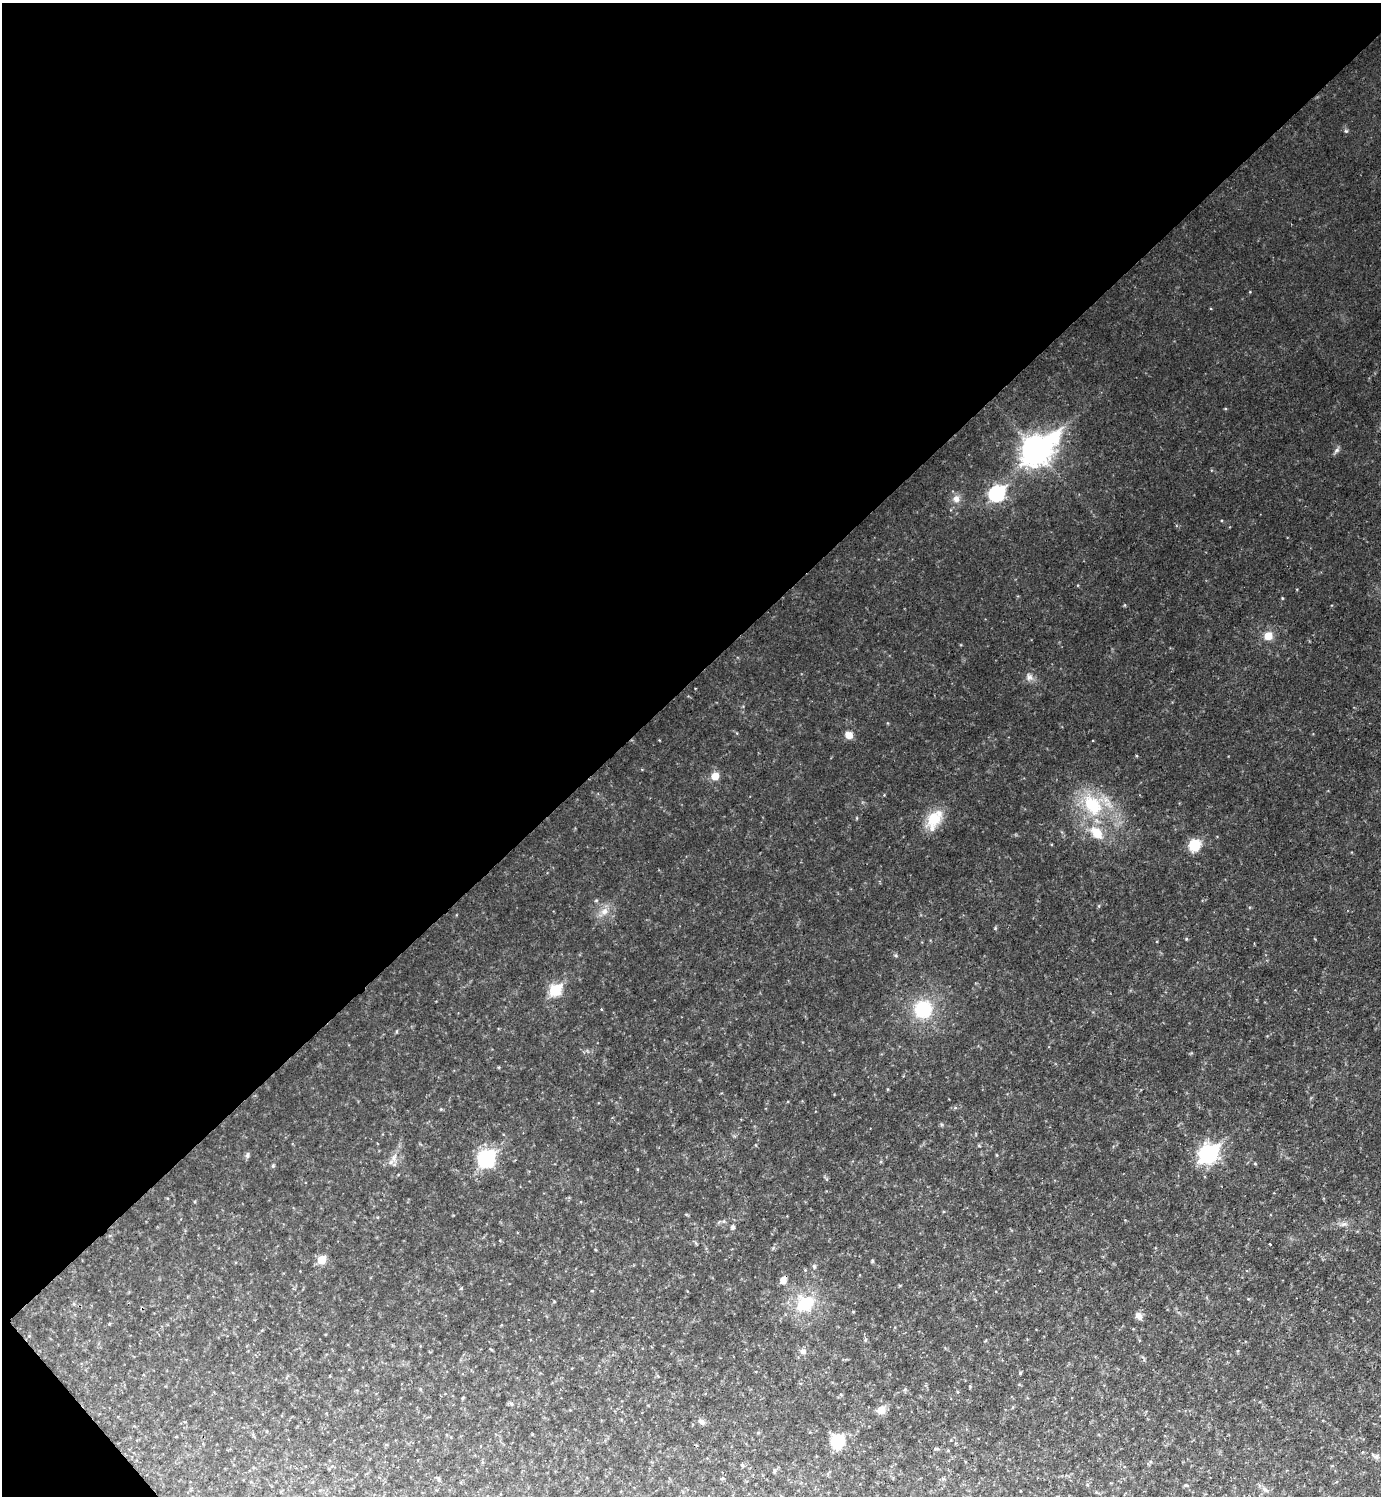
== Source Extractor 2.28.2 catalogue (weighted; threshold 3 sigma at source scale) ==
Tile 5 of 4 x 4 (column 1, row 2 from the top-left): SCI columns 158-1536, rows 2989-4482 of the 5973 x 5975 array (HDU 1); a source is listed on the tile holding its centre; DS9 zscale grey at full resolution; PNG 1383 x 1498 px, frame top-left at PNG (2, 3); no overlay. Shown black and unused: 46% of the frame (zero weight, under 2 of 3 exposures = <1% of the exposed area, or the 3 px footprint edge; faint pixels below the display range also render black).
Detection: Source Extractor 2.28.2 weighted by HDU 2 'WHT'; one run over the whole footprint, this tile lists its part. Background 0.0319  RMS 0.0075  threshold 0.0335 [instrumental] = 3 sigma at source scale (4.5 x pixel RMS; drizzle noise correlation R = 1.50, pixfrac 1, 0.05/0.05 arcsec/px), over >= 5 px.
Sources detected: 42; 1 inside a brighter object's white glare — not listed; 1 inside a brighter listed object's ellipse — not listed separately; the other 40 listed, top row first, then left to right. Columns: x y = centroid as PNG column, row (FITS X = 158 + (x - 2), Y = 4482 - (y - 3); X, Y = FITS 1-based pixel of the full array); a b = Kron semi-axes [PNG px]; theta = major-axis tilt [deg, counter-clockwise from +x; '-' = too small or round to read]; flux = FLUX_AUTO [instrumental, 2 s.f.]
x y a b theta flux
1346 131 6 4 -18 1
1036 450 11 9 44 820
1337 450 6 5 - 1.6
997 493 8 7 - 110
956 499 9 9 - 4.2
1282 598 5 3 - 0.58
1268 636 7 6 - 12
1029 677 10 7 -33 3
849 735 8 7 - 5.8
715 776 6 6 - 10
1092 805 27 19 -50 36
934 818 22 14 52 20
1097 833 17 11 -46 13
1194 845 9 8 - 22
604 911 10 8 60 4.9
555 990 7 6 - 48
923 1009 18 18 - 35
1208 1154 9 8 - 220
247 1155 7 5 79 1.8
394 1158 10 4 65 2.6
486 1159 9 8 - 130
1255 1164 5 3 - 0.62
273 1166 5 4 - 0.87
1344 1224 7 4 17 1.8
733 1227 5 4 - 1.9
1270 1244 3 2 - 2.8
321 1260 6 6 - 16
783 1280 7 6 - 6
805 1304 21 18 31 30
1139 1316 10 7 -51 3.4
802 1351 8 6 15 2.3
1020 1373 5 3 - 0.7
511 1403 5 5 - 1.3
881 1410 6 6 - 11
702 1422 8 6 -57 2.1
837 1441 9 9 - 40
936 1449 8 3 -13 0.92
742 1465 6 3 -71 0.78
723 1478 5 4 - 0.89
943 1479 5 3 - 1
Unlisted compact peaks at least as high as the median listed source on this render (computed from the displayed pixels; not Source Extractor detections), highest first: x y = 995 928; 1186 939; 814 1266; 896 955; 872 1261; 1124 605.